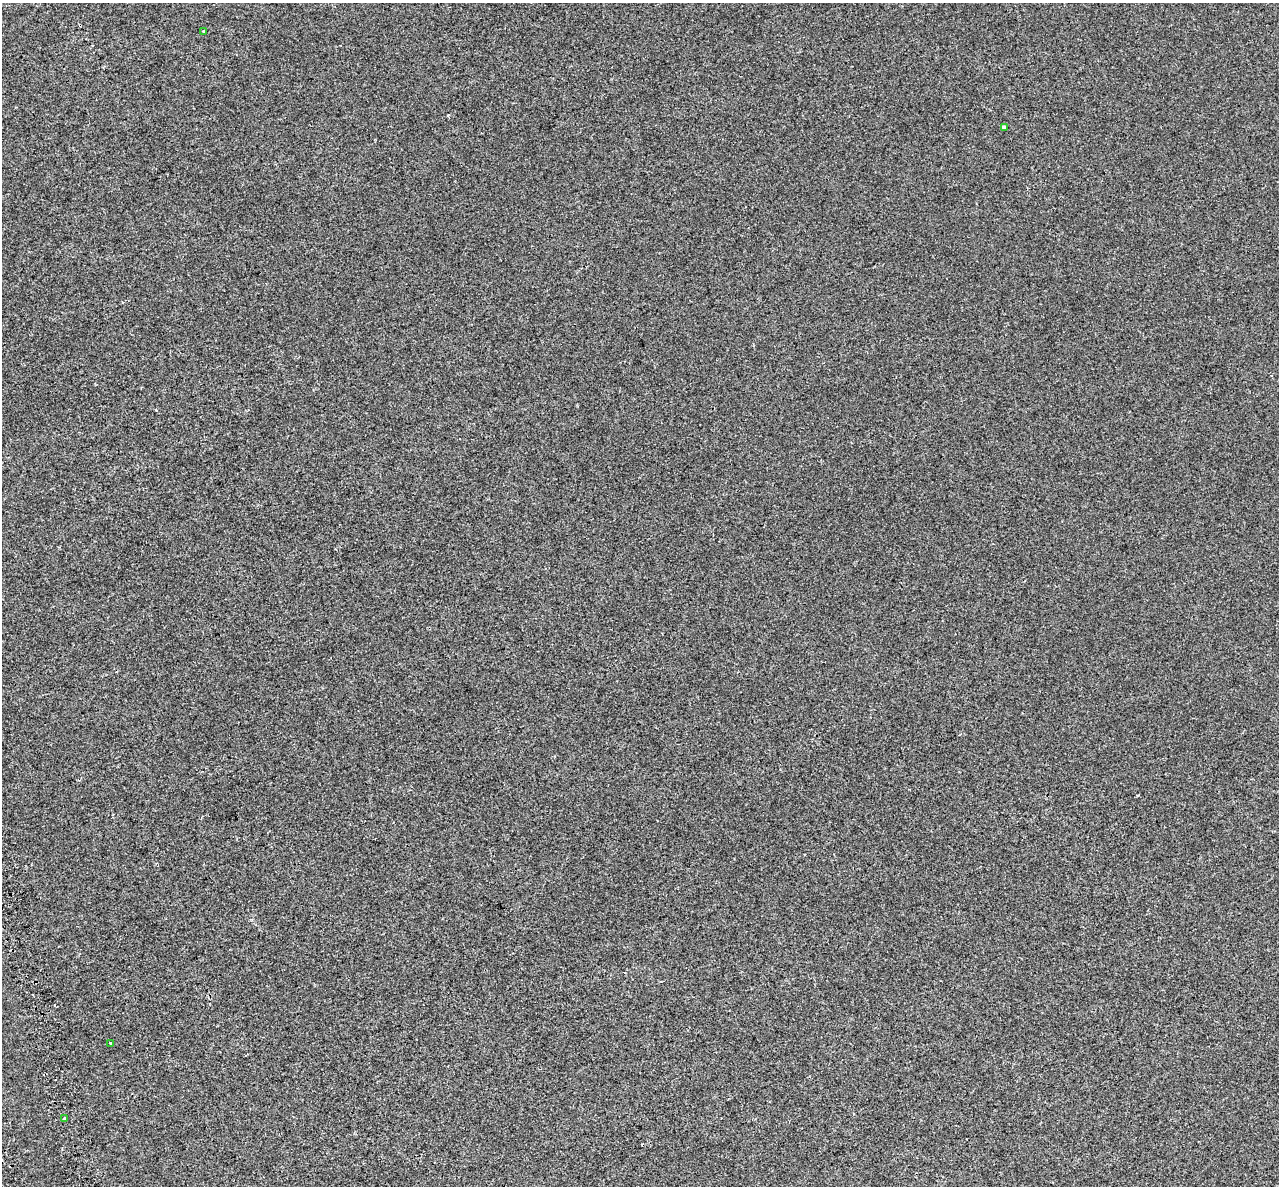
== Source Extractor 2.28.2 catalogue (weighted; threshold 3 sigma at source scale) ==
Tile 7 of 4 x 4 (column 3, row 2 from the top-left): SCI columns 2642-3918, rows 2514-3697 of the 5284 x 5072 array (HDU 1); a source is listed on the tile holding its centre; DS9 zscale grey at full resolution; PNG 1281 x 1188 px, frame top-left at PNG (2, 3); each listed source drawn as its Kron ellipse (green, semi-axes under 4 px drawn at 4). Shown black and unused: <1% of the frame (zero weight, under 2 of 3 exposures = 7% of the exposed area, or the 3 px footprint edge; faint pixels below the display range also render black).
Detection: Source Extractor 2.28.2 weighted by HDU 2 'WHT'; one run over the whole footprint, this tile lists its part. Background -6.78e-05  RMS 0.0045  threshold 0.0202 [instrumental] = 3 sigma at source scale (4.5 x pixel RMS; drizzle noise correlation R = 1.50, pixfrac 1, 0.0396/0.0396 arcsec/px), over >= 5 px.
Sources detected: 4; all 4 listed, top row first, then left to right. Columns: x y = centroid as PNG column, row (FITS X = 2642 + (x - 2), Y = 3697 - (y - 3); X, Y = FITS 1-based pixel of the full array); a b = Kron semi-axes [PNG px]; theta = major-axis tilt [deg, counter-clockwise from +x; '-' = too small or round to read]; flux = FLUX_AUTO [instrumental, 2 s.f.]
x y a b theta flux
203 32 4 3 - 0.55
1004 127 4 3 - 2.4
111 1043 3 3 - 0.97
65 1118 3 3 - 10